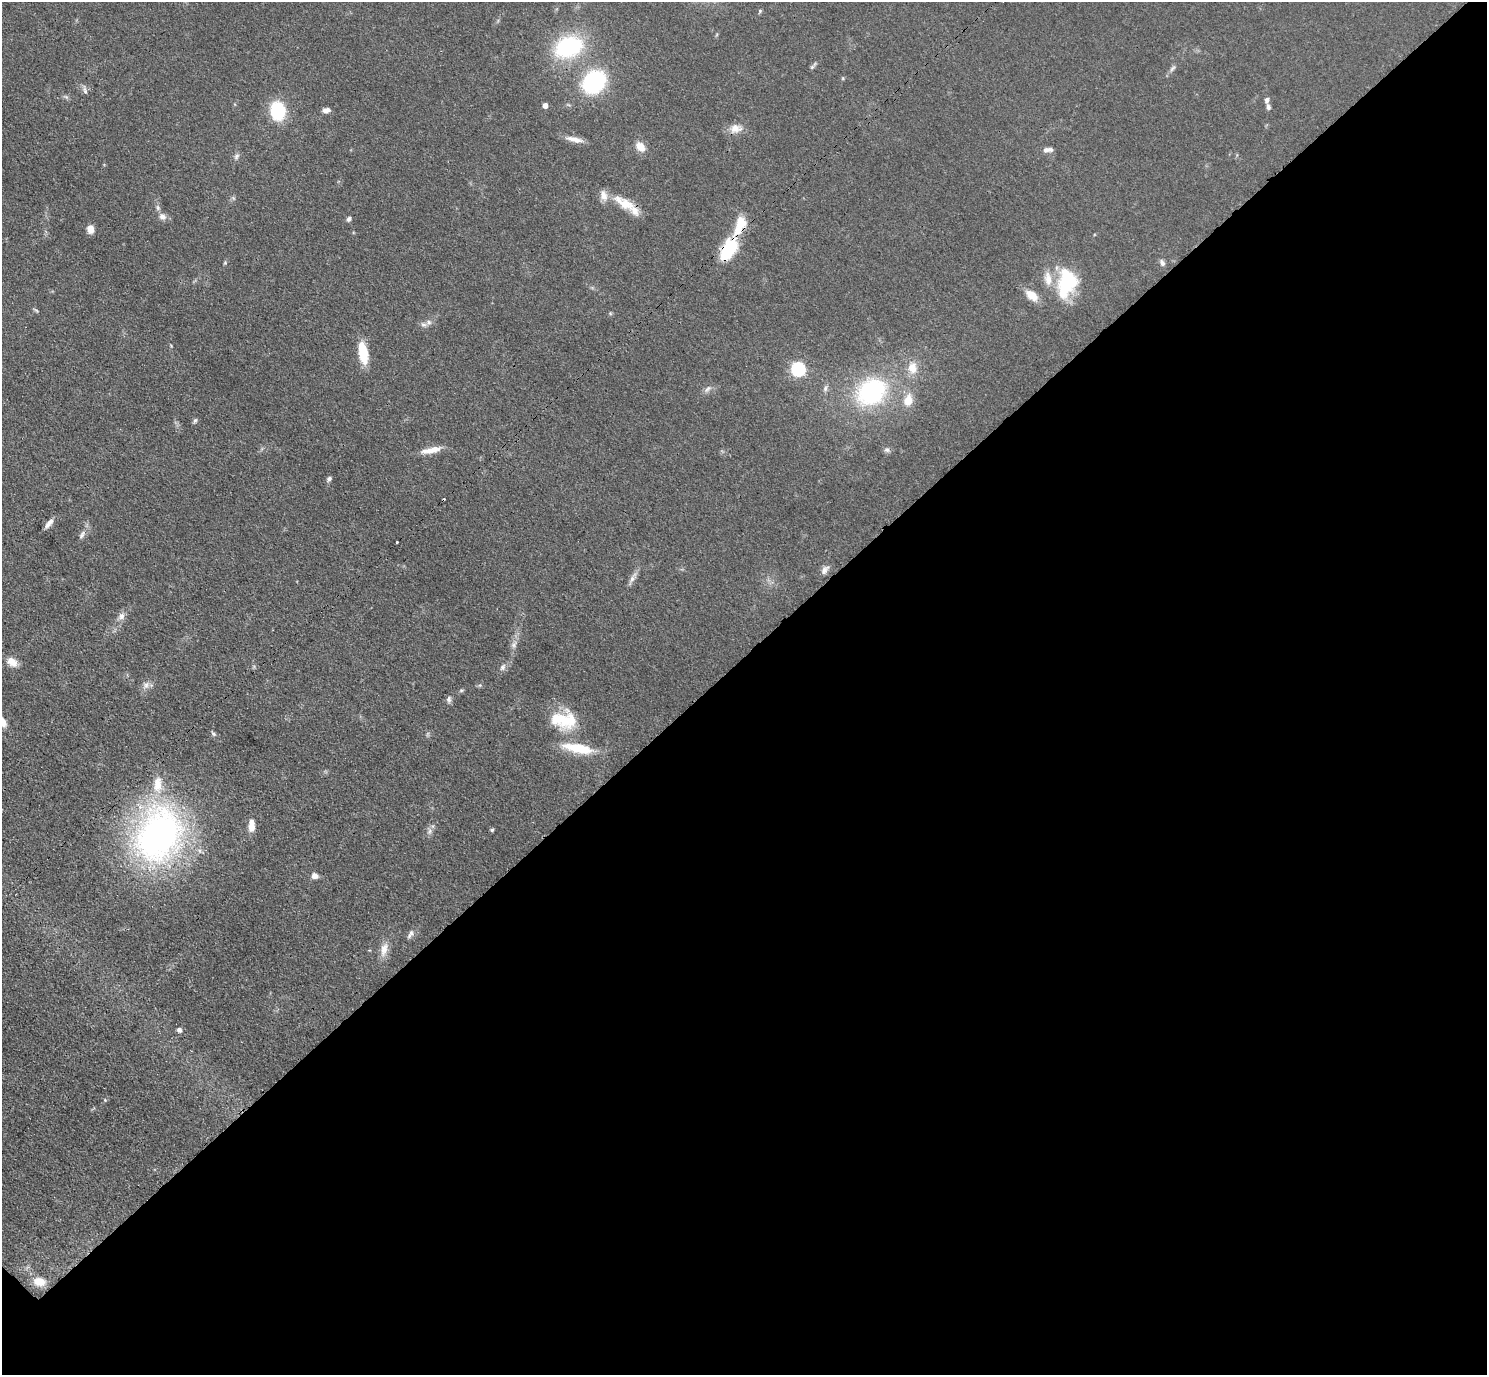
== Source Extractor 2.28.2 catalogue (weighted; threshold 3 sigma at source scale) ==
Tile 12 of 4 x 4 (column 4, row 3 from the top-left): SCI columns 4501-5985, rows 1570-2942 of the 6029 x 6027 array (HDU 1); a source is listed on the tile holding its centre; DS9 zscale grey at full resolution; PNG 1489 x 1377 px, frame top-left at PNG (2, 2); no overlay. Shown black and unused: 52% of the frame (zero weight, under 3 of 4 exposures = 6% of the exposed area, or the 3 px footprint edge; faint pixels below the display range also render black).
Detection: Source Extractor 2.28.2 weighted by HDU 2 'WHT'; one run over the whole footprint, this tile lists its part. Background 0.0495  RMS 0.0064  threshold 0.029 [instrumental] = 3 sigma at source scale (4.5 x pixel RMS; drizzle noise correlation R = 1.50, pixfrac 1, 0.05/0.05 arcsec/px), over >= 5 px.
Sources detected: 72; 1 inside a brighter object's white glare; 2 cosmic-ray / hot-pixel residue — not listed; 6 inside a brighter listed object's ellipse — not listed separately; the other 63 listed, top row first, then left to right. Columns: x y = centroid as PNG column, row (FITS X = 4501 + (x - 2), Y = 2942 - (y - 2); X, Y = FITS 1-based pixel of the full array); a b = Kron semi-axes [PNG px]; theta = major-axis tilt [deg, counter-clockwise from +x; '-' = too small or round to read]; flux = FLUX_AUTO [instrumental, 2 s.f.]
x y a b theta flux
760 11 5 4 - 0.92
569 47 23 16 21 75
812 67 8 4 45 1.3
1172 68 10 5 45 1.9
594 82 20 16 45 71
85 90 10 5 -78 1.8
66 97 7 4 -19 1.1
1267 100 8 5 86 2.1
545 105 4 4 - 3.8
326 110 8 5 8 3.2
278 111 14 11 -81 42
736 128 17 11 4 6.5
574 139 23 7 -13 5.8
640 146 12 9 -48 7.2
1046 150 8 6 12 2.3
236 156 9 6 60 1.9
604 196 14 9 -77 5.2
626 204 23 14 -27 11
163 216 10 8 -30 3.6
349 219 6 5 - 1.8
740 225 29 12 66 16
90 229 9 7 -81 5.2
728 249 21 11 58 42
1162 263 8 6 -61 2.2
1068 281 28 23 -80 38
1032 295 18 10 -37 8.5
36 310 9 3 -29 0.89
428 322 8 7 - 2.7
363 353 25 10 -80 17
912 368 15 12 -80 8.6
798 369 6 6 - 110
708 389 12 6 46 2.5
825 389 8 6 76 1.8
871 392 32 25 34 78
908 400 16 11 72 8.8
195 420 7 4 62 1.2
431 450 28 7 12 7.9
887 450 7 6 - 1.9
329 479 6 5 - 1.6
49 523 14 6 50 3.5
82 535 12 6 61 2.5
824 570 12 7 57 3.3
632 579 12 7 56 3.1
121 616 11 8 52 3.5
514 645 9 6 54 2.3
12 662 12 8 -37 7.1
503 667 10 7 57 2.4
146 685 8 7 - 2.8
449 699 9 6 -85 1.9
564 720 34 20 -6 26
2 722 13 8 -53 6.4
213 734 8 5 -38 1.3
578 748 35 10 -11 22
251 825 15 7 89 6.2
492 830 4 4 - 1.2
429 831 9 6 57 2.3
158 834 59 45 67 250
315 876 8 6 -9 3.5
410 934 13 6 60 2.4
384 949 21 9 74 6.6
179 1030 6 6 - 2
105 1100 4 4 - 0.66
39 1282 15 11 -8 9.2
Overlapping masked pixels (flux is a lower limit): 2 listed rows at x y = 740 225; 728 249
Isophote crosses this tile's border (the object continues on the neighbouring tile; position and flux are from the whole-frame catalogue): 1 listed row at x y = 2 722